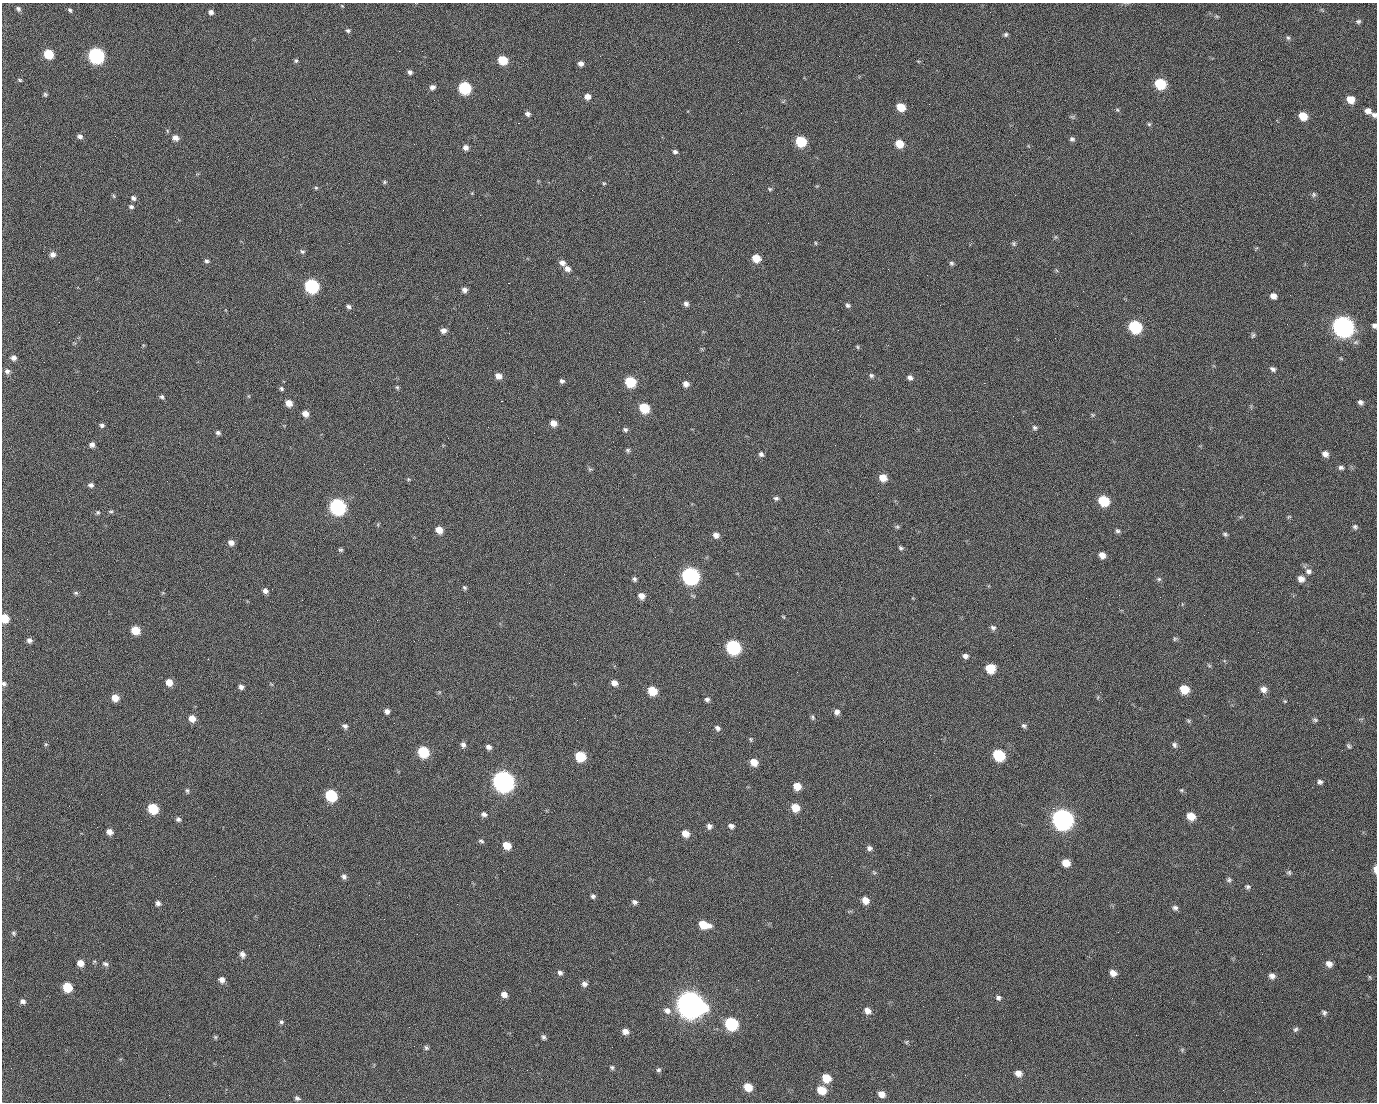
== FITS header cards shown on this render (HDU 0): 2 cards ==
NAXIS1  =                 1375 / length of data axis 1
NAXIS2  =                 1100 / length of data axis 2

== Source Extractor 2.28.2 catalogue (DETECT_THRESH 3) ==
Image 1375 x 1100 px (HDU 0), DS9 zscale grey, 1 PNG px = 1 image px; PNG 1379 x 1104 px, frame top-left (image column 1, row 1100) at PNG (2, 3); no overlay
Background 1450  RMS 29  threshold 86.3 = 3 sigma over >= 5 px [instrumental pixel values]
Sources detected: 269; all 269 listed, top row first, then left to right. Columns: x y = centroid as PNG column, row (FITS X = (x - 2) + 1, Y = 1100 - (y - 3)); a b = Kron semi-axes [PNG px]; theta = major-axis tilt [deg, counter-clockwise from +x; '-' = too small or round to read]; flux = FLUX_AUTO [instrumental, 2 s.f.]
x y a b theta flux
342 6 5 3 - 1.5e+03
18 9 6 5 - 4.6e+03
71 11 5 3 - 6.8e+03
211 12 6 5 - 7.1e+03
990 12 3 2 - 1.6e+03
1217 16 6 4 -30 2.5e+03
1358 21 7 6 - 4.1e+03
348 30 5 5 - 3.6e+03
1006 34 6 5 - 3.7e+03
1288 38 7 5 -72 3.8e+03
399 51 2 2 - 2.2e+04
48 54 7 6 - 7.3e+04
96 56 8 7 - 5.1e+05
503 60 6 6 - 5.8e+04
296 61 6 5 - 3.3e+03
918 61 5 3 - 1.6e+03
581 64 6 5 - 8.0e+03
410 72 5 4 - 5.3e+03
20 80 6 4 -18 2.6e+03
1160 84 7 7 - 1.0e+05
432 87 6 5 - 6.9e+03
465 88 7 7 - 1.8e+05
45 94 6 5 - 3.2e+03
587 96 6 6 - 1.3e+04
498 99 2 2 - 1.2e+03
1350 99 7 6 - 2.6e+04
434 100 2 2 - 4.1e+03
929 104 2 2 - 8.5e+02
901 107 7 6 - 3.5e+04
1117 110 6 5 - 2.6e+03
1368 111 7 6 - 1.0e+04
528 114 6 5 - 6.3e+03
1374 115 6 5 - 6.0e+03
1303 116 7 6 - 3.5e+04
1072 117 7 4 0 2.9e+03
518 123 2 2 - 2.3e+04
1149 124 5 5 - 3.0e+03
80 136 6 5 - 5.9e+03
175 138 7 6 - 1.1e+04
1072 139 7 6 - 4.9e+03
801 141 7 6 - 9.2e+04
899 144 7 6 - 3.2e+04
465 147 6 6 - 9.5e+03
675 152 6 4 -12 4.5e+03
384 182 6 5 - 2.7e+03
604 183 5 4 - 2.1e+03
316 188 5 5 - 2.5e+03
770 189 6 4 -16 2.8e+03
472 193 4 4 - 1.8e+03
1314 194 7 6 - 3.8e+03
1015 195 2 2 - 6.9e+03
114 196 6 4 -87 2.4e+03
133 198 6 5 - 5.7e+03
131 207 6 5 - 4.3e+03
480 215 2 2 - 9.0e+02
1055 237 6 4 71 2.3e+03
815 243 5 3 - 1.9e+03
1014 243 6 5 - 3.2e+03
302 251 7 5 -33 3.7e+03
53 254 6 6 - 9.4e+03
756 258 7 6 - 3.2e+04
207 261 6 5 - 3.9e+03
562 263 8 6 -25 9.5e+03
951 263 6 6 - 3.7e+03
567 269 7 6 - 9.9e+03
927 275 2 2 - 8.4e+02
508 283 2 2 - 5.7e+04
312 286 8 7 - 3.2e+05
464 290 6 5 - 8.0e+03
1083 291 3 2 - 3.3e+03
1290 295 3 2 - 2.2e+03
1273 296 7 6 - 1.1e+04
686 304 6 5 - 6.4e+03
848 305 6 5 - 4.6e+03
348 307 6 5 - 5.1e+03
355 315 2 2 - 1.0e+03
59 322 2 2 - 1.3e+03
1287 324 2 2 - 1.2e+03
1343 326 9 8 - 1.4e+06
1374 326 5 5 - 5.2e+03
1135 327 8 7 - 1.8e+05
443 330 6 5 - 9.8e+03
1253 335 7 5 72 3.5e+03
858 347 6 4 -88 2.2e+03
13 358 6 5 - 8.9e+03
1273 369 7 5 -32 5.5e+03
7 371 8 7 - 6.7e+03
498 376 6 6 - 1.4e+04
871 376 7 6 - 4.6e+03
910 378 7 6 - 6.7e+03
562 381 5 5 - 4.9e+03
630 382 7 6 - 9.3e+04
984 383 2 2 - 2.0e+04
686 384 7 6 - 1.0e+04
397 387 5 4 - 2.6e+03
281 389 5 5 - 3.5e+03
97 391 3 2 - 1.4e+03
249 396 5 3 - 1.9e+03
162 397 6 5 - 4.3e+03
501 401 3 2 - 5.8e+04
1360 402 6 5 - 5.5e+03
289 403 6 6 - 1.8e+04
644 408 7 6 - 6.9e+04
305 414 7 6 - 1.4e+04
1093 415 5 5 - 2.5e+03
553 423 6 5 - 1.5e+04
102 425 6 5 - 4.5e+03
1034 428 7 6 - 4.5e+03
625 429 6 5 - 4.6e+03
218 433 6 5 - 4.7e+03
92 445 5 5 - 7.5e+03
628 450 6 6 - 3.7e+03
761 454 6 6 - 5.1e+03
1325 454 7 6 - 9.8e+03
1341 468 7 5 -11 4.9e+03
590 469 6 5 - 3.1e+03
883 478 7 6 - 2.1e+04
408 479 5 4 - 2.2e+03
91 485 6 5 - 5.5e+03
623 497 2 2 - 3.0e+03
776 498 7 5 -12 4.7e+03
1103 501 8 7 - 8.9e+04
337 507 8 7 - 5.6e+05
111 511 6 4 4 2.6e+03
98 513 5 5 - 2.9e+03
1289 517 6 3 1 2.1e+03
897 527 6 5 - 3.1e+03
1355 527 7 6 - 4.5e+03
439 530 7 6 - 2.0e+04
1118 531 7 5 -21 4.2e+03
1225 534 6 4 -20 3.6e+03
716 535 7 6 - 9.6e+03
231 542 6 5 - 9.9e+03
901 548 7 5 -32 3.6e+03
341 550 5 5 - 3.1e+03
1102 555 7 6 - 1.3e+04
655 557 2 2 - 7.7e+02
1308 571 9 8 - 8.5e+03
690 576 8 8 - 6.7e+05
635 579 5 4 - 4.4e+03
1159 579 7 5 -1 3.7e+03
1301 579 7 7 - 1.2e+04
464 588 6 4 -44 3.3e+03
265 591 6 6 - 7.6e+03
76 593 6 5 - 3.3e+03
641 596 7 6 - 1.3e+04
783 617 6 3 -45 1.9e+03
5 618 6 6 - 4.0e+04
27 619 2 2 - 4.3e+03
377 620 2 2 - 1.2e+04
993 628 7 6 - 5.3e+03
135 630 6 6 - 4.0e+04
1175 639 6 5 - 3.2e+03
29 640 6 5 - 7.2e+03
414 641 2 2 - 7.9e+02
733 647 8 7 - 3.2e+05
965 656 6 5 - 7.0e+03
1209 665 6 4 -20 2.5e+03
990 669 7 7 - 4.5e+04
169 682 7 6 - 1.9e+04
614 683 7 6 - 1.1e+04
4 684 6 6 - 4.8e+03
241 687 6 5 - 7.1e+03
1184 689 8 7 - 3.8e+04
1263 689 8 7 - 1.1e+04
652 691 7 6 - 4.4e+04
1098 697 6 3 71 2.0e+03
115 698 7 6 - 2.0e+04
707 699 6 5 - 5.2e+03
1285 701 4 4 - 2.0e+03
387 711 5 5 - 7.3e+03
837 712 7 7 - 8.0e+03
813 717 7 5 -76 3.6e+03
192 718 7 6 - 2.0e+04
1315 720 7 6 - 3.7e+03
1188 721 7 5 -60 3.0e+03
345 726 7 6 - 5.2e+03
1024 726 7 5 -40 4.4e+03
717 728 7 6 - 5.8e+03
750 739 6 5 - 2.6e+03
46 744 6 4 43 2.5e+03
463 745 7 5 -90 6.7e+03
1175 745 7 6 - 5.2e+03
1349 746 7 5 -61 3.4e+03
488 747 6 5 - 6.8e+03
423 752 7 7 - 9.6e+04
934 753 2 2 - 1.7e+03
998 755 8 7 - 1.2e+05
580 756 7 7 - 7.1e+04
754 762 7 6 - 2.1e+04
503 781 9 8 - 1.5e+06
1320 782 6 5 - 4.9e+03
797 786 7 6 - 2.4e+04
187 790 6 5 - 3.3e+03
1181 790 5 5 - 2.6e+03
101 794 2 2 - 2.2e+03
331 795 7 7 - 1.3e+05
930 795 2 2 - 7.9e+03
153 808 7 6 - 7.1e+04
795 808 8 7 - 2.9e+04
1053 808 2 2 - 1.6e+04
484 814 7 6 - 7.0e+03
1191 816 7 6 - 2.9e+04
178 819 6 5 - 4.9e+03
1062 819 9 8 - 1.5e+06
709 826 6 6 - 7.0e+03
731 826 7 6 - 6.3e+03
109 832 6 6 - 1.2e+04
685 833 7 6 - 1.9e+04
481 841 8 4 -16 3.6e+03
507 845 7 6 - 2.6e+04
869 848 7 6 - 6.0e+03
1066 863 7 6 - 2.3e+04
1375 869 8 4 -89 1.1e+04
874 872 6 4 -30 2.6e+03
1289 872 6 6 - 3.6e+03
344 876 7 6 - 5.4e+03
1229 880 6 6 - 4.1e+03
1248 887 7 6 - 4.2e+03
593 896 6 5 - 4.5e+03
865 900 7 6 - 1.7e+04
635 902 7 5 -24 5.3e+03
158 903 6 6 - 5.9e+03
457 904 3 2 - 1.5e+03
1175 908 7 6 - 5.9e+03
704 925 10 6 -13 4.1e+04
1118 932 3 2 - 2.6e+03
13 933 7 5 -44 3.2e+03
242 954 8 6 -67 8.4e+03
610 959 3 2 - 2.7e+03
80 963 6 6 - 1.7e+04
105 964 8 6 -17 5.3e+03
1329 964 7 6 - 1.1e+04
560 973 6 6 - 5.7e+03
1113 973 7 6 - 1.3e+04
1272 976 7 6 - 8.4e+03
1369 977 6 4 -87 2.3e+03
222 980 7 7 - 9.5e+03
758 980 3 2 - 2.2e+03
584 984 7 6 - 6.8e+03
67 987 7 6 - 5.9e+04
504 994 7 6 - 1.1e+04
998 998 7 6 - 4.9e+03
23 1001 6 5 - 5.6e+03
690 1004 12 10 -29 3.0e+06
667 1010 11 9 -30 1.1e+04
867 1011 8 7 - 1.3e+04
1324 1013 7 6 - 4.6e+03
757 1015 3 2 - 1.4e+03
281 1022 6 5 - 3.9e+03
731 1024 8 7 - 1.9e+05
1296 1029 8 6 44 4.1e+03
625 1031 7 6 - 1.1e+04
1136 1035 2 2 - 9.7e+02
215 1037 6 5 - 2.5e+03
543 1037 6 5 - 4.5e+03
906 1042 5 5 - 2.5e+03
426 1048 8 6 -46 4.0e+03
1182 1050 6 4 48 2.6e+03
612 1067 5 5 - 3.5e+03
527 1070 2 2 - 8.4e+02
658 1070 6 6 - 4.0e+03
1018 1073 7 6 - 1.2e+04
826 1078 8 7 - 3.5e+04
748 1087 8 7 - 3.0e+04
822 1090 8 7 - 3.6e+04
881 1094 7 6 - 1.4e+04
169 1095 2 2 - 5.6e+03
298 1098 8 5 -20 4.7e+03
At the frame edge (FLAGS 8, measured only in part): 5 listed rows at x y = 1374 115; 1374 326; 5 618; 4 684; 1375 869